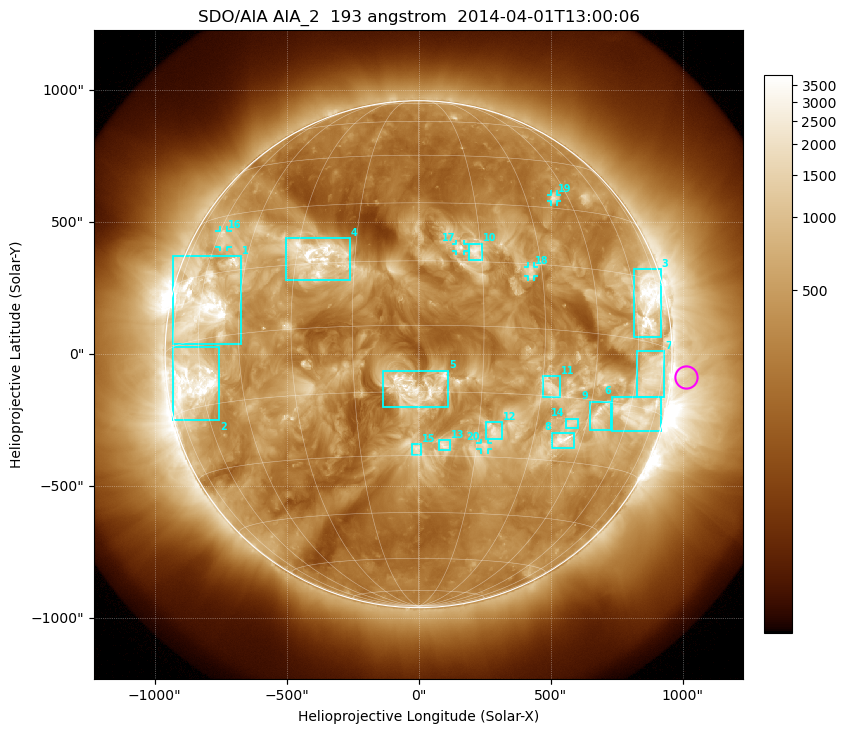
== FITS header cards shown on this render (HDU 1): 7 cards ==
TELESCOP= 'SDO/AIA'
INSTRUME= 'AIA_2'
WAVELNTH=                  193
WAVEUNIT= 'angstrom'
DATE-OBS= '2014-04-01T13:00:06.84'
CTYPE1  = 'HPLN-TAN'
CTYPE2  = 'HPLT-TAN'

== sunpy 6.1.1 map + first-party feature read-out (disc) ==
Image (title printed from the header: SDO/AIA AIA_2  193 angstrom  2014-04-01T13:00:06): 1024 x 1024 px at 2.4 arcsec/px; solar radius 960 arcsec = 400 px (full disc in frame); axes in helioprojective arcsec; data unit not stated in the header (colour bar unlabelled)
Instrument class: DISC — disc imager (sunpy class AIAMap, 193 A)
Bright regions (active regions / flare kernels): reference = the median radial profile (limb darkening/brightening removed); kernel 9 px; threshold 5 sigma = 950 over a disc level ~345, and >= 1.15x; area >= 12 px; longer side >= 10 px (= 24 arcsec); searched inside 0.97 R_sun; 26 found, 20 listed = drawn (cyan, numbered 1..; 5 of them under ~33 arcsec drawn as corner ticks so the feature stays visible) (cap 20 boxes per figure: the strongest are kept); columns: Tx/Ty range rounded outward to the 5 arcsec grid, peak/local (2 s.f.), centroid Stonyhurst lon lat
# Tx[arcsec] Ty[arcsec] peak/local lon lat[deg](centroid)
1 -930..-670 35..375 15 -59 +8
2 -930..-755 -250..30 17 -64 -9
3 815..920 65..325 12 +66 +9
4 -505..-260 280..440 11 -25 +17
5 -135..115 -200..-60 12 -1 -14
6 735..920 -290..-160 7.6 +64 -16
7 825..930 -165..15 5.9 +68 -7
8 505..590 -355..-295 12 +39 -25
9 645..730 -285..-180 6.6 +48 -18
10 190..240 355..420 5.4 +14 +18
11 470..540 -165..-85 4.4 +32 -13
12 255..320 -325..-255 4.3 +19 -24
13 80..120 -365..-325 4.9 +7 -27
14 555..605 -280..-245 4.9 +40 -21
15 -25..10 -385..-340 4.1 +0 -28
16 -755..-725 405..470 4.7 -57 +24
17 140..170 390..420 4.7 +10 +18
18 415..440 295..330 4.2 +27 +13
19 500..525 575..605 5.8 +39 +33
20 235..265 -360..-335 3.9 +17 -27
Off-limb structures (1.02-1.3 R_sun): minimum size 162 px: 3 found; the strongest spans PA ~220..310 deg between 1.02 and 1.3 R_sun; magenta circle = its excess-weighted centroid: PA ~265 deg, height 1.06 R_sun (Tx ~1015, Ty ~-85 arcsec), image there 2.9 x the reference